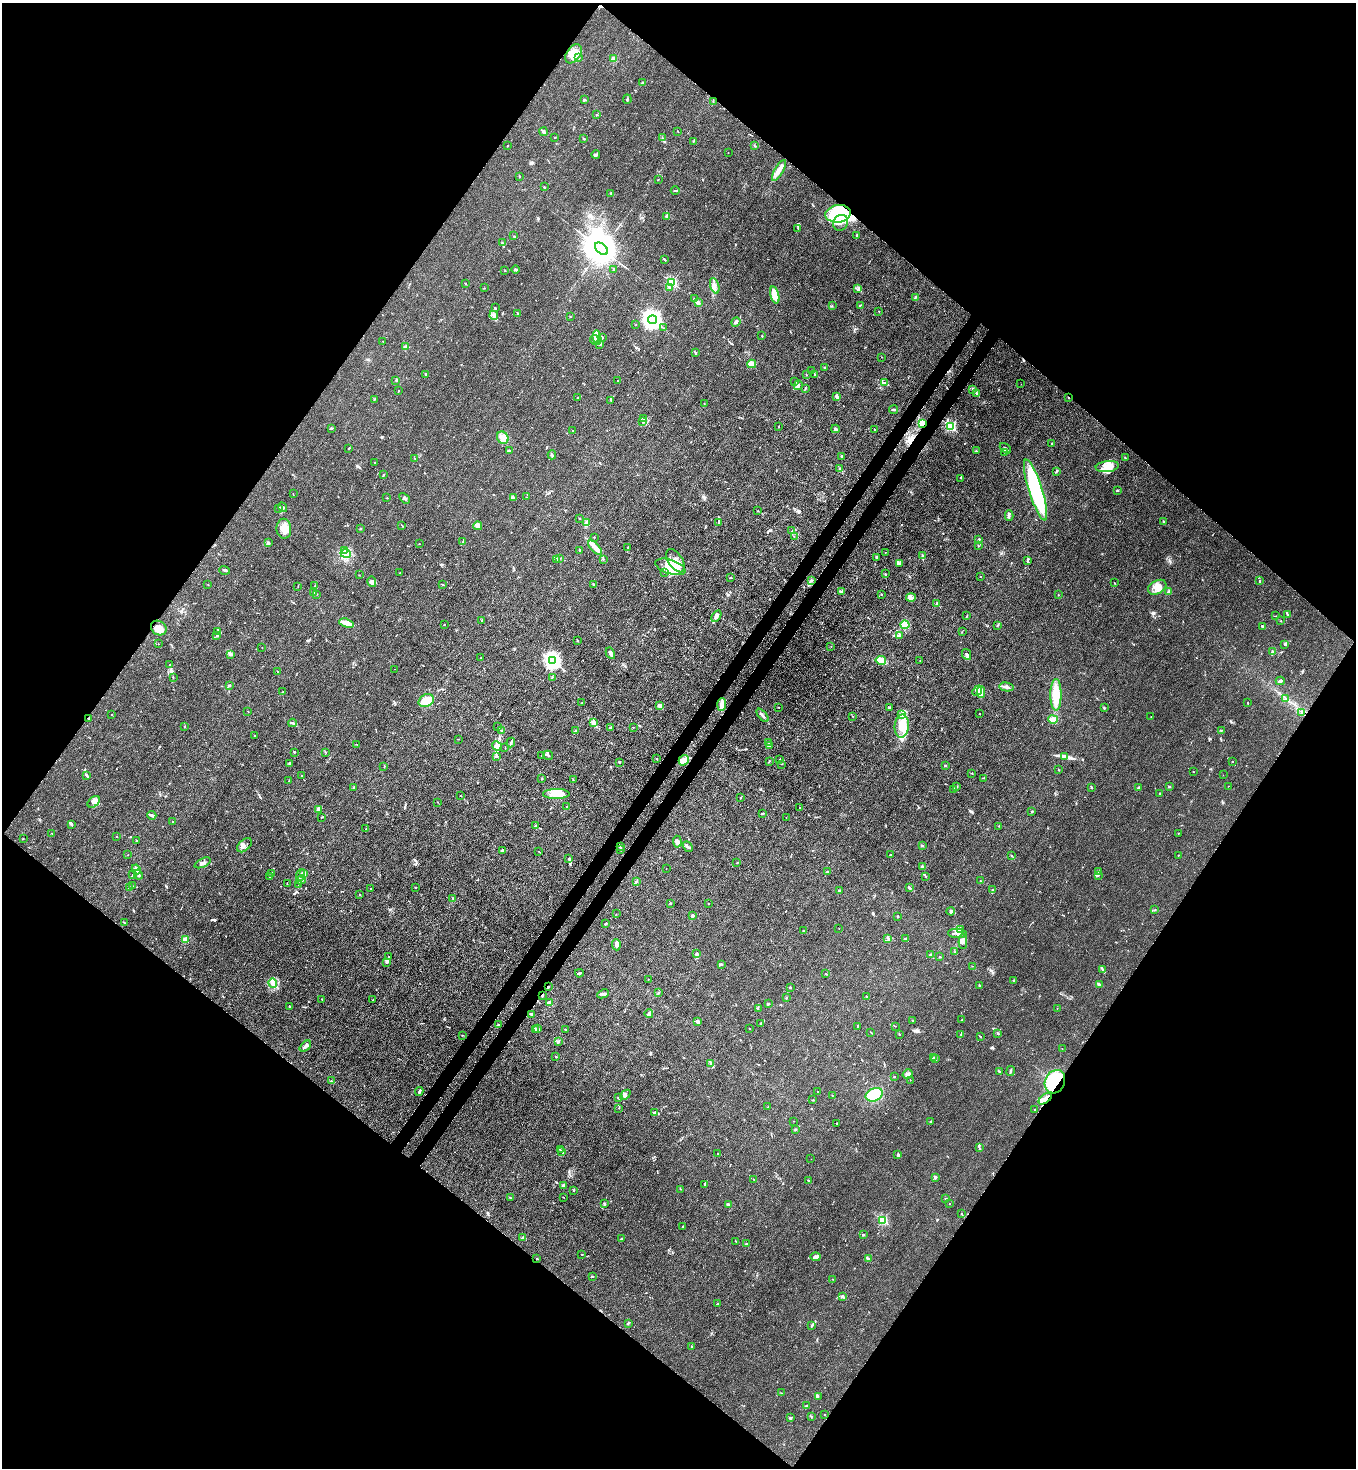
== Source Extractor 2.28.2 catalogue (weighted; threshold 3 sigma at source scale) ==
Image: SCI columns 233-5647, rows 63-5926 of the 6011 x 5988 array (HDU 1 of 3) = the unmasked area's bounding box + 8 px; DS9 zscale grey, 4 x 4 block average (1 PNG px = mean of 4 x 4 image px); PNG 1358 x 1470 px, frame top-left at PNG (2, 3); each listed source drawn as its Kron ellipse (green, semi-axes under 4 px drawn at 4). Shown black and unused: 51% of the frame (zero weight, under 3 of 4 exposures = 7% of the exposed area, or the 3 px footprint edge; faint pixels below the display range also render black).
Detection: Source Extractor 2.28.2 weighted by HDU 2 'WHT'. Background 0.0213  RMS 0.0028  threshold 0.0126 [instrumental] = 3 sigma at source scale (4.5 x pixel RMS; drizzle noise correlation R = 1.50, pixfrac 1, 0.05/0.05 arcsec/px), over >= 5 px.
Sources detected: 671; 9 inside a brighter object's white glare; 3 cosmic-ray / hot-pixel residue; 1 long thin detection or spike segment (spike, bleed or trail) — neither listed nor drawn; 32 coinciding with a brighter row at this scale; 50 inside a brighter listed object's ellipse — not listed separately; of the other 576, all 500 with FLUX_AUTO >= 0.439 (the completeness limit of this list) listed and drawn (76 fainter detections not listed), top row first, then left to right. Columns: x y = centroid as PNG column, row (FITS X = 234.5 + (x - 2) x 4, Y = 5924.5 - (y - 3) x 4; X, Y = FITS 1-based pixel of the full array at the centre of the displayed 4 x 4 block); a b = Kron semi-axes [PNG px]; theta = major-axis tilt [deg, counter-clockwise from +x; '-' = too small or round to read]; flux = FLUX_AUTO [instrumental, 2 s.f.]
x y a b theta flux
573 54 10 7 55 17
579 58 3 2 - 1.5
614 59 2 2 - 41
642 83 3 2 - 2
584 99 2 2 - 0.85
627 99 5 2 - 2
713 102 2 2 - 0.56
597 115 3 2 - 0.76
678 131 2 2 - 0.86
543 132 4 2 - 3.4
555 137 2 2 - 0.88
662 138 3 2 - 1
584 139 2 2 - 1.9
693 141 2 2 - 1.1
508 146 2 2 - 0.84
755 146 2 2 - 0.68
728 152 2 2 - 0.62
596 155 4 2 - 4.9
779 170 12 3 60 9
519 176 2 2 - 1
658 179 2 2 - 0.6
544 187 2 2 - 2.9
675 191 4 2 - 1.5
611 193 2 2 - 1.1
838 214 13 8 8 110
667 216 2 2 - 6.9
841 223 8 7 - 13
798 228 2 2 - 0.58
857 235 2 2 - 9.1
514 236 2 2 - 0.58
502 243 4 2 - 2.8
601 249 7 5 -42 7300
665 260 3 2 - 1.1
516 269 4 2 - 3.6
614 269 3 2 - 2.5
505 271 2 2 - 0.67
672 282 2 2 - 160
465 284 2 2 - 1.1
715 286 8 4 -70 6.6
669 287 2 2 - 0.53
484 288 2 2 - 0.57
858 289 4 3 - 2.7
775 295 9 3 -75 32
915 297 3 2 - 1.8
694 298 2 2 - 0.75
698 303 3 2 - 6.7
832 305 2 2 - 0.46
860 305 3 2 - 0.74
495 308 2 2 - 1.6
879 311 2 2 - 0.44
517 314 2 2 - 1.3
494 315 4 2 - 3.1
570 316 2 2 - 0.45
653 320 4 3 - 1000
736 322 5 2 - 4.1
635 325 2 2 - 0.49
664 328 2 2 - 0.58
762 336 2 2 - 0.76
602 337 3 2 - 2.3
597 338 7 3 -83 6.7
594 340 5 2 - 2.9
383 341 2 2 - 0.75
599 344 3 2 - 1.6
405 347 3 2 - 1.6
695 353 4 2 - 1.8
882 357 2 2 - 0.61
752 364 4 3 - 11
825 367 2 2 - 1.7
811 371 3 2 - 1.2
426 374 3 2 - 1.9
806 375 2 2 - 1
815 375 2 2 - 0.6
396 380 2 2 - 1.8
618 380 2 2 - 1.3
795 382 2 2 - 0.84
884 383 4 2 - 1.9
1021 384 2 2 - 0.64
798 385 5 2 - 2.6
805 388 3 2 - 1.4
973 389 2 2 - 2
399 390 2 2 - 0.53
976 393 2 2 - 0.85
836 396 3 2 - 4.7
578 398 2 2 - 0.96
1069 398 2 2 - 1.2
374 399 2 2 - 0.78
611 400 2 2 - 0.76
704 403 2 2 - 1.4
894 410 4 2 - 2.8
643 419 3 2 - 1.1
643 422 2 2 - 0.97
922 424 4 3 - 19
779 427 2 2 - 0.8
950 427 2 2 - 160
331 428 3 2 - 1.3
835 429 4 2 - 2.2
874 429 2 2 - 0.47
573 431 2 2 - 1.1
503 438 6 5 - 10
1052 444 2 2 - 0.98
349 448 2 2 - 1.4
1005 448 6 2 -41 3.1
509 451 3 2 - 1.5
976 451 2 2 - 2.4
1005 452 2 2 - 1.2
552 455 4 2 - 2.2
842 456 2 2 - 3.3
415 458 2 2 - 0.95
1125 458 2 2 - 0.48
375 463 2 2 - 0.85
1107 467 12 5 7 16
839 468 3 2 - 0.9
1056 471 3 2 - 1.7
383 475 3 2 - 1.5
961 478 2 2 - 0.55
1036 490 32 6 -72 160
1117 490 3 2 - 1.5
293 494 2 2 - 0.54
513 497 4 2 - 1.8
527 497 2 2 - 0.84
387 498 2 2 - 0.61
405 498 6 3 -46 3.2
282 507 5 2 - 3.2
278 508 2 2 - 1
757 511 2 2 - 0.88
1009 515 5 2 - 2.4
579 518 2 2 - 1.2
1163 521 2 2 - 1.3
586 523 3 3 - 6.8
719 523 4 3 - 2.1
402 525 3 2 - 0.68
478 526 4 4 - 6.3
360 528 3 2 - 0.93
284 529 10 7 -86 16
792 531 2 2 - 0.99
794 536 2 2 - 0.47
594 537 2 2 - 0.97
979 539 2 2 - 6.8
462 542 2 2 - 1.2
268 543 2 2 - 1.3
419 544 2 2 - 0.46
978 546 2 2 - 0.88
628 547 2 2 - 1.1
595 548 9 3 -47 14
579 550 3 2 - 1.5
344 551 2 2 - 1.2
885 552 2 2 - 0.5
346 554 5 2 - 3.9
922 556 4 2 - 2
876 557 3 3 - 2
559 558 2 2 - 0.47
557 559 4 2 - 1.7
603 559 2 2 - 0.82
676 561 13 7 -57 16
1027 561 2 2 - 0.62
899 563 4 2 - 2.3
670 567 16 7 -18 39
225 570 5 2 - 2.3
665 572 2 2 - 0.48
400 573 2 2 - 0.55
885 574 2 2 - 1.8
359 575 2 2 - 0.47
981 577 2 2 - 0.51
730 578 2 2 - 0.8
812 580 2 2 - 0.56
1260 581 2 2 - 1.1
372 582 5 4 - 4.9
1114 583 2 2 - 0.76
442 584 2 2 - 0.79
593 584 4 2 - 1.2
208 585 2 2 - 0.54
315 586 2 2 - 2.4
298 587 2 2 - 0.51
1157 587 10 6 29 13
842 592 3 2 - 1.4
1169 592 2 2 - 20
313 593 2 2 - 0.84
317 594 2 2 - 0.5
881 594 2 2 - 1.3
1058 595 2 2 - 0.47
911 597 5 3 - 5.9
937 603 2 2 - 4.7
1287 614 4 2 - 1.6
967 615 2 2 - 0.45
716 616 6 3 58 6.2
1275 616 3 2 - 0.8
482 620 2 2 - 2.3
1281 621 2 2 - 0.83
346 623 8 3 -17 13
444 624 2 2 - 0.57
905 625 4 4 - 14
998 625 3 2 - 0.83
1262 626 3 2 - 3
159 628 8 6 -35 11
218 631 2 2 - 0.62
962 632 2 2 - 0.45
217 636 3 2 - 1.2
899 636 3 2 - 2.3
577 640 2 2 - 1.1
158 644 2 2 - 0.48
1285 644 4 3 - 2.5
831 646 2 2 - 0.46
262 647 2 2 - 0.52
1272 652 3 2 - 1.3
610 653 6 2 -61 11
967 654 5 3 - 2.9
231 655 4 2 - 1.6
481 658 2 2 - 0.45
881 660 5 3 - 20
553 661 3 2 - 590
920 661 2 2 - 0.59
170 664 2 2 - 0.63
394 669 2 2 - 0.48
277 671 2 2 - 1.9
173 677 2 2 - 0.78
552 677 2 2 - 1.4
1280 681 4 3 - 3.1
229 686 4 2 - 2.1
1007 687 7 2 -9 4.8
977 691 5 3 - 4.6
283 692 2 2 - 0.44
981 692 5 4 - 12
1056 695 16 5 -90 31
1285 699 2 2 - 0.53
426 701 8 6 25 26
582 703 2 2 - 0.46
1248 703 2 2 - 0.98
659 705 2 2 - 28
722 705 6 3 86 11
779 707 2 2 - 0.72
889 708 2 2 - 1.9
1104 708 2 2 - 1.4
248 711 2 2 - 0.66
1302 712 3 2 - 1.6
111 714 2 2 - 0.77
901 714 4 2 - 3.1
979 714 2 2 - 0.5
762 715 8 2 -50 5.1
852 716 2 2 - 0.5
1151 716 2 2 - 0.58
89 718 3 2 - 1.3
1053 719 5 4 - 7.8
594 722 3 2 - 2.2
292 723 4 2 - 2.2
185 726 2 2 - 0.68
902 726 11 7 84 26
497 727 2 2 - 0.61
610 727 2 2 - 1.8
633 727 2 2 - 0.47
1221 730 3 2 - 1.5
501 731 2 2 - 0.61
576 731 2 2 - 1.2
254 735 2 2 - 0.63
458 739 2 2 - 0.56
511 743 5 2 - 2.2
768 743 3 2 - 1
356 744 2 2 - 0.5
770 745 4 2 - 1.3
497 746 5 3 - 3.5
505 747 2 2 - 0.55
294 752 2 2 - 0.94
326 753 3 2 - 0.94
548 755 5 2 - 2.2
497 756 2 2 - 0.77
542 756 2 2 - 1.2
1065 756 4 2 - 2.2
657 759 2 2 - 2
780 759 2 2 - 0.59
684 760 5 4 - 9.8
769 761 3 2 - 0.97
1232 761 2 2 - 1.8
619 762 2 2 - 1.1
290 763 2 2 - 1.4
782 764 2 2 - 0.69
945 766 2 2 - 1.8
384 767 3 2 - 0.89
1058 769 3 2 - 0.77
1193 772 2 2 - 0.58
972 773 2 2 - 0.68
86 775 4 2 - 3.4
1223 775 2 2 - 0.54
301 776 2 2 - 0.74
542 778 2 2 - 0.75
983 778 4 2 - 1
573 779 2 2 - 0.67
289 781 2 2 - 0.49
1228 786 2 2 - 0.51
354 787 2 2 - 2
957 787 3 2 - 1.2
1091 787 3 2 - 2.2
1169 787 2 2 - 1.1
1138 788 4 2 - 1.8
954 789 2 2 - 0.95
1160 793 2 2 - 0.87
556 794 13 5 1 34
461 796 2 2 - 0.46
740 798 2 2 - 0.74
94 802 7 5 43 9.6
437 802 2 2 - 0.62
566 806 2 2 - 0.45
800 808 2 2 - 1.7
318 809 4 2 - 6
1032 811 2 2 - 5.3
762 813 4 2 - 1
152 815 4 2 - 5.2
321 817 2 2 - 0.67
786 818 2 2 - 0.54
172 822 2 2 - 0.62
71 824 4 2 - 1.9
535 826 2 2 - 1.8
999 826 2 2 - 0.63
366 829 2 2 - 0.63
52 833 2 2 - 0.5
1178 833 2 2 - 0.86
117 836 2 2 - 0.53
23 839 2 2 - 0.88
136 841 2 2 - 1.6
677 842 6 3 -87 5.8
244 845 9 5 42 5.5
688 846 6 2 -49 3.8
922 846 2 2 - 1.7
620 847 2 2 - 1.9
620 849 3 2 - 1.1
503 850 3 2 - 2.1
539 852 3 2 - 0.48
128 855 2 2 - 1.4
890 855 2 2 - 1.4
1178 855 2 2 - 1.8
1012 856 3 2 - 0.94
569 858 3 2 - 1.4
202 863 9 2 25 4.8
737 863 2 2 - 0.88
922 866 2 2 - 4.8
666 869 2 2 - 0.76
136 870 5 4 - 13
827 872 3 2 - 2.1
1099 872 3 2 - 1.9
272 873 3 2 - 1.6
303 874 2 2 - 1.5
132 875 3 2 - 1.1
138 875 5 2 - 2.7
301 875 6 2 77 3.9
1098 875 3 2 - 1.2
270 876 2 2 - 1.3
926 877 2 2 - 0.63
301 880 5 3 - 5.2
980 881 2 2 - 1.4
637 882 2 2 - 0.49
287 884 2 2 - 0.73
298 885 2 2 - 1.5
132 886 3 2 - 0.96
129 887 2 2 - 1.2
415 887 2 2 - 1
371 888 2 2 - 0.65
909 888 3 2 - 2.4
839 890 2 2 - 1.7
993 890 3 2 - 1.5
360 895 2 2 - 0.82
453 898 2 2 - 1.3
670 903 2 2 - 6.3
709 904 2 2 - 0.45
1155 910 3 2 - 0.98
951 911 4 3 - 2.7
616 914 2 2 - 0.45
692 916 3 2 - 4.5
897 916 2 2 - 0.82
124 922 3 2 - 1.2
605 924 3 2 - 1.6
839 929 2 2 - 0.71
961 929 3 2 - 1.3
803 931 2 2 - 1.2
957 933 9 4 -3 7.6
888 938 3 2 - 1.6
906 939 4 3 - 2.2
185 940 2 2 - 39
963 941 7 4 89 5.7
616 945 5 3 - 7.3
955 952 2 2 - 0.51
697 954 4 2 - 3.6
931 954 3 2 - 1.5
388 957 2 2 - 0.74
940 957 2 2 - 0.98
386 962 2 2 - 1
721 964 2 2 - 1.5
972 966 2 2 - 0.51
1103 970 3 2 - 1.3
579 973 4 2 - 2.2
826 974 2 2 - 1.5
648 979 2 2 - 1.3
1014 980 2 2 - 1.1
273 983 4 2 - 22
1099 984 3 2 - 4.5
980 986 3 2 - 1.1
548 987 2 2 - 4.4
790 988 2 2 - 1.1
658 992 2 2 - 1.6
603 994 6 3 24 3.5
543 996 3 2 - 1.1
866 997 2 2 - 1.9
786 998 3 2 - 1.3
322 999 2 2 - 0.82
373 1000 3 2 - 1.3
549 1003 3 2 - 5.4
768 1003 2 2 - 0.72
289 1007 2 2 - 1.7
758 1008 2 2 - 0.61
1057 1008 2 2 - 0.47
531 1014 2 2 - 9.5
649 1014 4 3 - 3.1
962 1020 2 2 - 1
697 1021 4 3 - 3.1
913 1021 2 2 - 2.2
761 1024 2 2 - 1.2
498 1025 2 2 - 1.1
857 1026 3 2 - 0.6
895 1026 2 2 - 0.63
535 1029 3 2 - 1.8
538 1029 2 2 - 1.3
749 1029 2 2 - 1.2
566 1030 3 2 - 1.1
871 1032 3 2 - 0.8
998 1033 2 2 - 0.53
899 1034 2 2 - 0.91
961 1034 3 2 - 1.3
462 1035 2 2 - 0.72
980 1037 2 2 - 1.3
558 1041 3 2 - 1.2
305 1046 7 2 42 7.2
1062 1049 2 2 - 0.52
556 1057 2 2 - 0.51
933 1058 3 2 - 1.1
935 1059 2 2 - 12
711 1063 4 2 - 1.6
1010 1071 5 2 - 2
999 1072 2 2 - 0.96
908 1074 5 3 - 7.4
894 1077 2 2 - 2.8
910 1080 2 2 - 0.46
331 1081 3 2 - 1.1
1055 1082 12 10 64 130
818 1091 2 2 - 0.46
419 1092 4 2 - 2.6
625 1095 6 2 41 3.1
832 1095 2 2 - 0.45
874 1095 9 6 22 46
619 1098 4 2 - 1.9
1045 1099 8 4 40 12
813 1100 2 2 - 0.45
768 1107 2 2 - 0.56
619 1108 2 2 - 0.46
1035 1110 2 2 - 2.9
655 1113 3 3 - 4.2
794 1121 2 2 - 1.2
931 1121 3 2 - 1.2
836 1123 2 2 - 0.97
795 1129 2 2 - 3.1
979 1147 4 2 - 1.7
560 1150 2 2 - 0.69
562 1151 2 2 - 1
718 1154 2 2 - 0.51
898 1154 2 2 - 1.3
811 1159 2 2 - 0.57
935 1177 2 2 - 5.3
754 1179 2 2 - 1
808 1180 2 2 - 1.1
563 1185 3 2 - 2.7
705 1185 4 2 - 2.7
681 1189 2 2 - 0.63
573 1190 2 2 - 1.1
510 1197 3 2 - 0.83
563 1197 2 2 - 0.5
946 1198 2 2 - 0.75
605 1204 2 2 - 0.86
949 1204 2 2 - 0.85
728 1205 4 3 - 2.4
961 1214 2 2 - 0.76
883 1220 2 2 - 130
683 1227 2 2 - 0.75
863 1235 2 2 - 5.4
523 1238 3 2 - 4.3
621 1239 3 2 - 1.8
736 1241 2 2 - 0.65
746 1244 2 2 - 7.5
582 1254 2 2 - 0.49
816 1257 5 4 - 4.3
537 1258 2 2 - 0.86
868 1259 4 2 - 1.4
592 1277 2 2 - 0.96
833 1279 2 2 - 0.44
842 1297 3 2 - 1.6
718 1304 2 2 - 1.2
628 1323 2 2 - 2.5
811 1326 2 2 - 2.5
692 1346 2 2 - 4.9
781 1393 2 2 - 0.56
818 1396 2 2 - 0.61
807 1406 3 2 - 1.9
825 1415 2 2 - 0.6
811 1416 2 2 - 0.47
790 1418 3 2 - 1.9
Overlapping masked pixels (flux is a lower limit): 7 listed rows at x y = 838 214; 1069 398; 922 424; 89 718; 548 987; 1055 1082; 1045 1099
Diffuse or blended objects may show on this block-average render without a row.